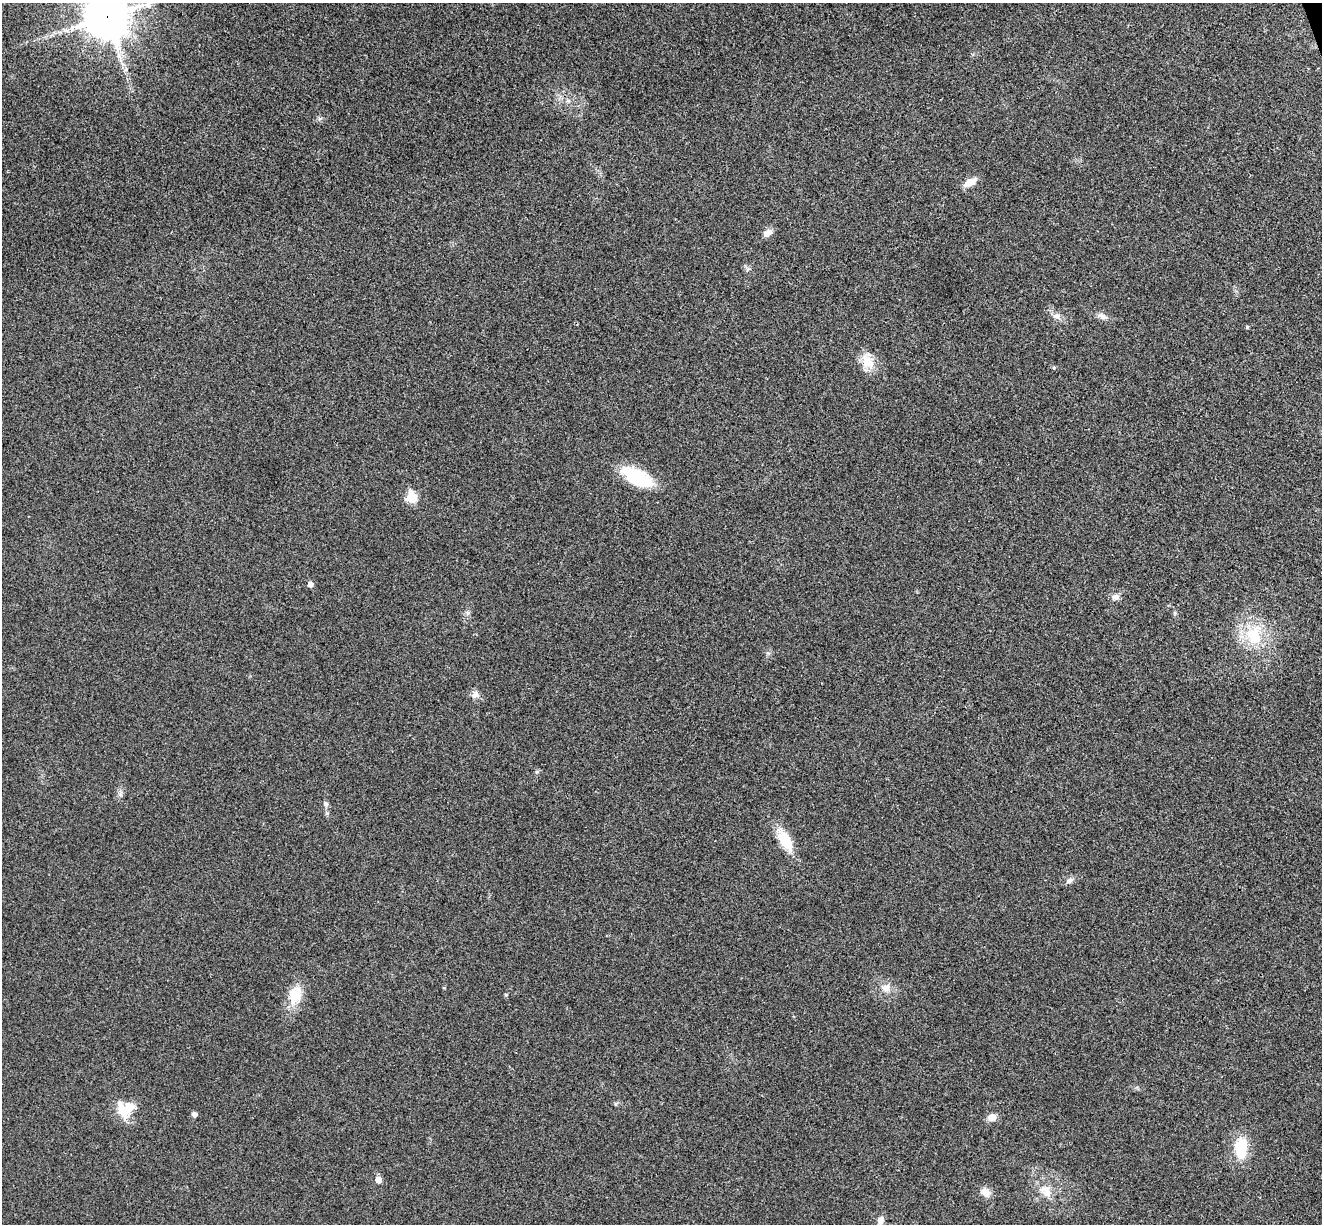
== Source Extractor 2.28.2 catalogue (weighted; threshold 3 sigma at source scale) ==
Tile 10 of 4 x 4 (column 2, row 3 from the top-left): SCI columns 1376-2695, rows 1391-2612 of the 5394 x 5345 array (HDU 1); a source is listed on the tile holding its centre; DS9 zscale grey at full resolution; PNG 1324 x 1226 px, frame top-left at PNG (2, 3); no overlay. Shown black and unused: <1% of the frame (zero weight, under 3 of 4 exposures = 6% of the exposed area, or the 3 px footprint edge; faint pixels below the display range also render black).
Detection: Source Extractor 2.28.2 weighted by HDU 2 'WHT'; one run over the whole footprint, this tile lists its part. Background 0.0349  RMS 0.0066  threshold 0.0298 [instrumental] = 3 sigma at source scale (4.5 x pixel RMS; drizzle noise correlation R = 1.50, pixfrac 1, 0.05/0.05 arcsec/px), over >= 5 px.
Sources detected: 31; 1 inside a brighter object's white glare — not listed; the other 30 listed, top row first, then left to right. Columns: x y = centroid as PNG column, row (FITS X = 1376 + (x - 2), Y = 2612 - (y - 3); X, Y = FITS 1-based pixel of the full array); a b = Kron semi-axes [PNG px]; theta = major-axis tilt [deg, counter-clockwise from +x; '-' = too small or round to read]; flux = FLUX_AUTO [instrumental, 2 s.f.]
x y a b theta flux
107 16 18 14 -72 1700
970 182 16 7 31 7.2
768 233 11 7 39 4.3
1056 316 10 8 -32 3.2
1102 316 16 7 -25 3.5
1247 327 4 4 - 0.84
868 361 22 14 -57 11
1054 368 5 4 - 0.8
637 477 33 15 -26 36
412 497 6 5 - 37
310 584 5 5 - 2.8
1115 597 9 7 -3 2.8
467 613 7 4 89 1.4
1254 635 29 23 -78 27
475 695 10 9 - 3.4
326 804 7 6 - 1.6
785 840 27 13 -61 16
1069 880 9 6 39 2.2
444 988 4 3 - 0.5
886 988 12 10 19 4.7
295 994 24 18 63 14
506 995 5 3 - 0.55
123 1111 21 11 -61 13
194 1114 5 4 - 2.9
992 1117 10 8 11 4.8
1241 1148 28 15 88 19
378 1180 5 5 - 6.2
1046 1191 19 12 -43 9
985 1192 12 9 -41 5.3
880 1220 8 7 - 3.9
Overlapping masked pixels (flux is a lower limit): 1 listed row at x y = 107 16
Isophote crosses this tile's border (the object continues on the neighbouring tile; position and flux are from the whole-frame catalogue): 1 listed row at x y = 107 16